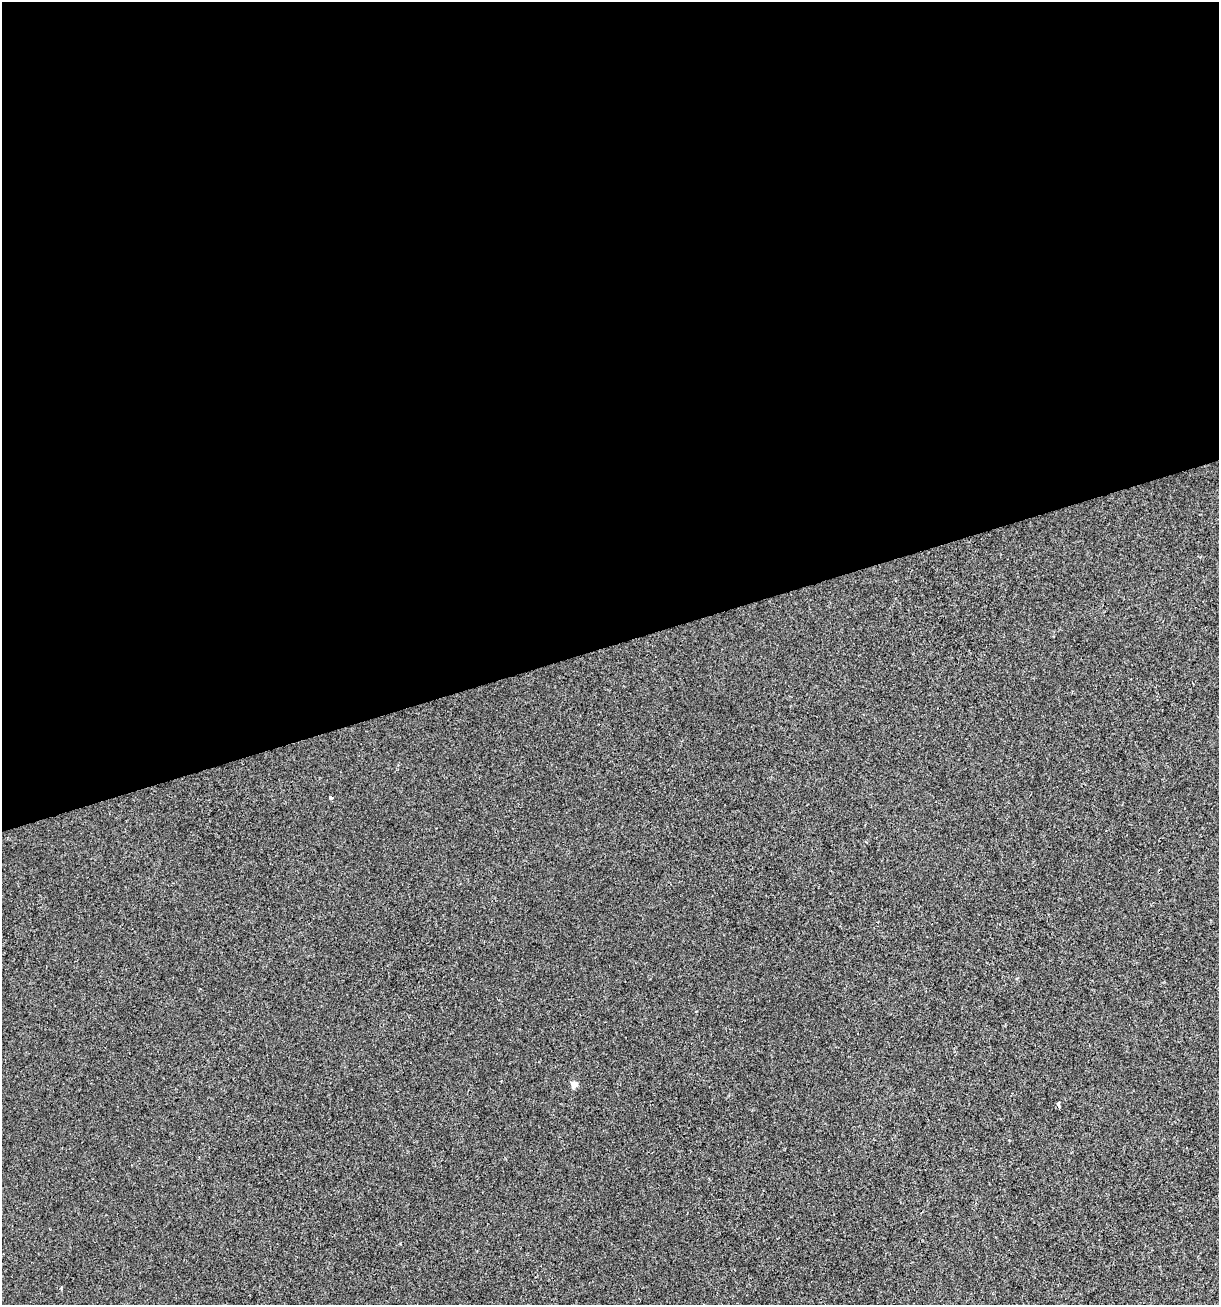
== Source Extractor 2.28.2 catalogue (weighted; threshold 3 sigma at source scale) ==
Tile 2 of 4 x 4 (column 2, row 1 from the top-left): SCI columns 1318-2534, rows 3909-5211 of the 5017 x 5211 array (HDU 1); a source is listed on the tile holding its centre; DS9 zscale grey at full resolution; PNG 1221 x 1307 px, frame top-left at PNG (2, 2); no overlay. Shown black and unused: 49% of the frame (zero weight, under 2 of 3 exposures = <1% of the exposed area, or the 3 px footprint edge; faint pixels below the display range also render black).
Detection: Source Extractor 2.28.2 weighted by HDU 2 'WHT'; one run over the whole footprint, this tile lists its part. Background -6.11e-04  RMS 0.0042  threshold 0.0187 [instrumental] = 3 sigma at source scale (4.5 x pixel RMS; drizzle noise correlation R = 1.50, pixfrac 1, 0.0396/0.0396 arcsec/px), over >= 5 px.
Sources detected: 4; all 4 listed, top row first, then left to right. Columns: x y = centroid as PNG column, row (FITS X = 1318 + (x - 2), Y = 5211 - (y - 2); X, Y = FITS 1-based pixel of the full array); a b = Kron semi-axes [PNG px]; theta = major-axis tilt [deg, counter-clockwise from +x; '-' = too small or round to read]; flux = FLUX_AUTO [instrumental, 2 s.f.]
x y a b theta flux
331 798 4 3 - 2.8
574 1084 5 4 - 6
1058 1105 5 3 - 3.1
61 1287 3 3 - 0.68
Overlapping masked pixels (flux is a lower limit): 1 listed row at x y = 1058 1105